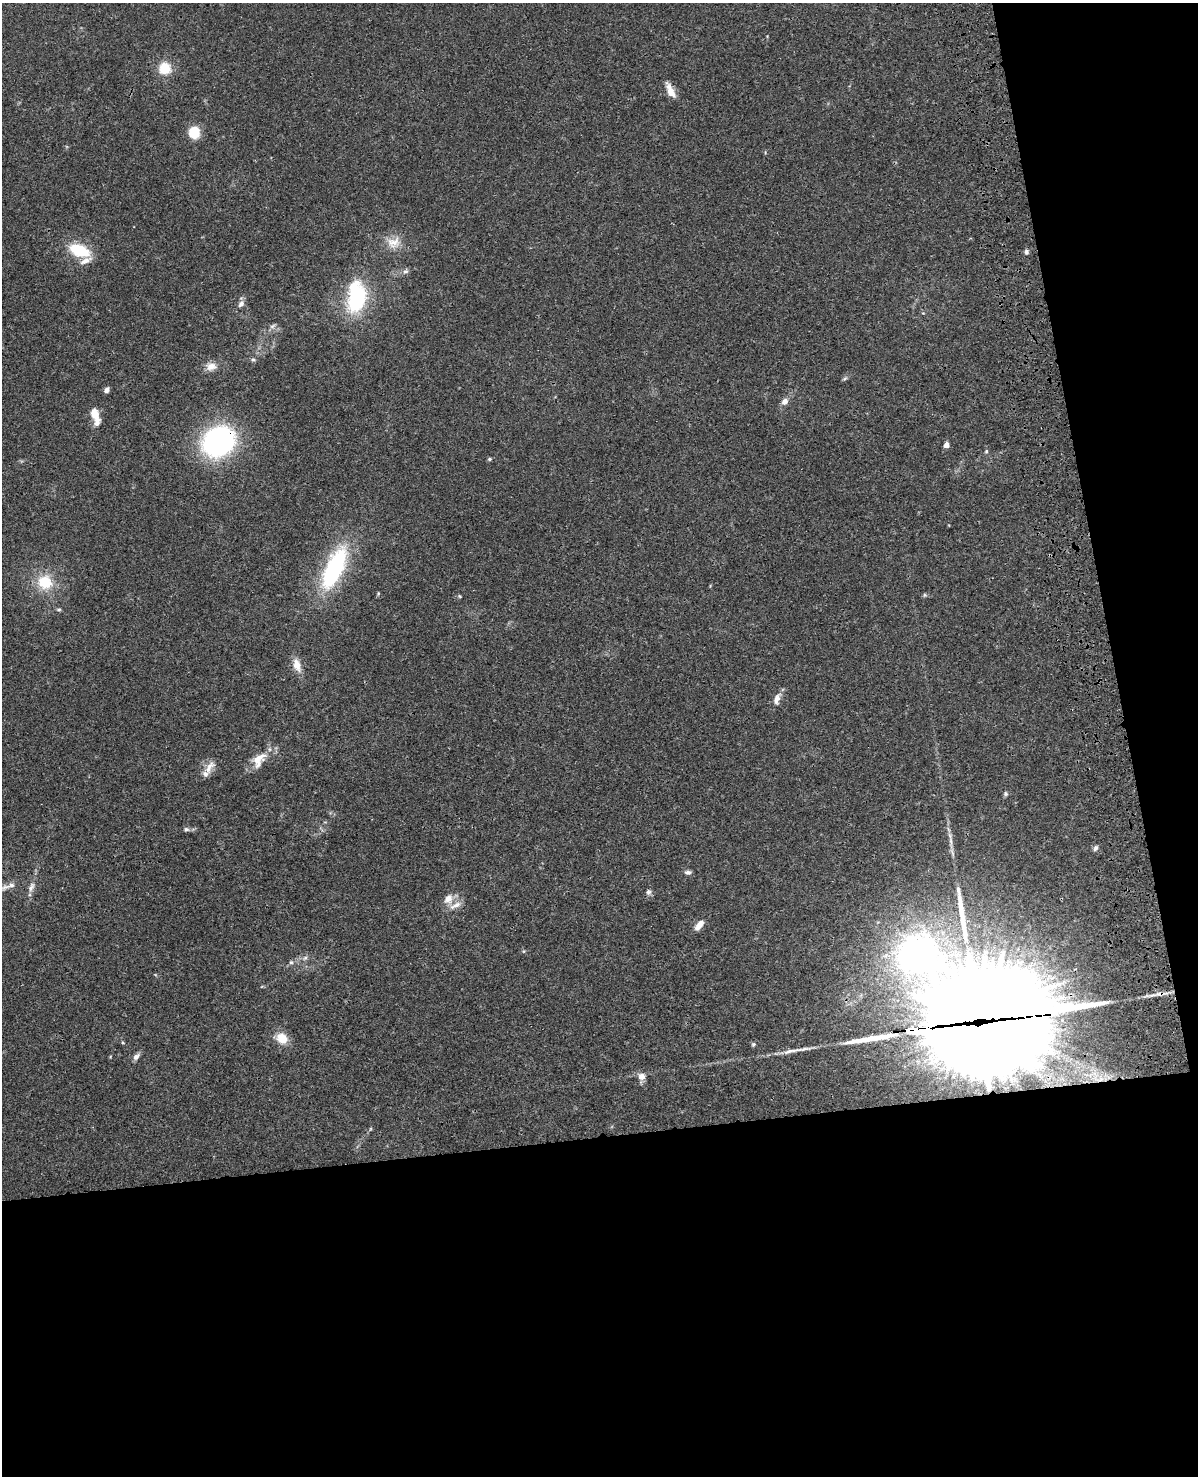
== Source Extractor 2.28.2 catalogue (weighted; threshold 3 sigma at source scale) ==
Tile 12 of 4 x 3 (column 4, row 3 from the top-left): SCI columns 3708-4903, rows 276-1749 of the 5020 x 4865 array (HDU 1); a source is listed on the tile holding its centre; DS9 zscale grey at full resolution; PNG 1200 x 1478 px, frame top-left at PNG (2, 3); no overlay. Shown black and unused: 30% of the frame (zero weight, under 3 of 4 exposures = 6% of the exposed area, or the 3 px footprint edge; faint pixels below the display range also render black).
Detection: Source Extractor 2.28.2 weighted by HDU 2 'WHT'; one run over the whole footprint, this tile lists its part. Background 0.0273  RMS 0.0023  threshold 0.0104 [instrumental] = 3 sigma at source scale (4.5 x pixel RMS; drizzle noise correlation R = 1.50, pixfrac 1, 0.05/0.05 arcsec/px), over >= 5 px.
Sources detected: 50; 2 long thin detections or spike segments (spike, bleed or trail) — not listed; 3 inside a brighter listed object's ellipse — not listed separately; the other 45 listed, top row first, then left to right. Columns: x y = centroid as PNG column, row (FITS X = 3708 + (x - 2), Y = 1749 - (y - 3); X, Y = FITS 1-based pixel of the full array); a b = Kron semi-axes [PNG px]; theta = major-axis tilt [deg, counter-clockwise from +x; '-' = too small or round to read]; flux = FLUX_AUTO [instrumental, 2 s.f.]
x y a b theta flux
165 68 12 12 - 4.7
670 91 18 7 -64 2.5
194 132 10 9 - 6
394 242 19 15 10 3.4
79 250 23 13 -20 8.3
1026 252 6 6 - 0.54
405 271 8 4 8 0.55
356 297 38 21 85 18
241 304 11 7 56 0.98
253 360 6 5 - 0.42
211 366 14 10 4 1.9
106 390 6 5 - 0.91
785 401 8 7 - 1.3
95 414 17 8 -66 2.8
218 441 28 24 34 46
946 445 5 4 - 1.6
986 451 5 4 - 0.3
489 459 6 4 27 0.34
334 568 46 17 65 27
45 582 20 18 -30 6.6
925 595 6 4 90 0.28
459 596 6 3 -70 0.23
59 609 6 4 1 0.31
297 665 15 8 -75 2.6
777 699 15 7 71 1.6
259 759 25 14 53 3.8
209 767 22 8 58 2.2
1006 794 7 5 -88 0.39
186 829 8 5 -9 0.56
1095 848 8 5 62 0.59
688 872 8 5 0 0.64
5 887 19 7 19 1.8
31 887 15 7 65 1.2
648 892 8 7 - 0.64
448 899 15 11 57 2.1
699 925 14 6 54 1.9
305 958 7 5 43 0.55
291 962 6 5 - 0.4
1161 994 23 5 6 1.8
977 1022 77 37 3 11000
282 1038 13 11 -37 3.6
753 1044 6 5 - 0.35
791 1051 34 5 11 2.3
136 1057 8 6 46 0.96
642 1076 7 7 - 1.9
Overlapping masked pixels (flux is a lower limit): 3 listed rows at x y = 218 441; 1161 994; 977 1022
Isophote crosses this tile's border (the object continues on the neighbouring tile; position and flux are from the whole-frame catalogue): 1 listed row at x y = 5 887